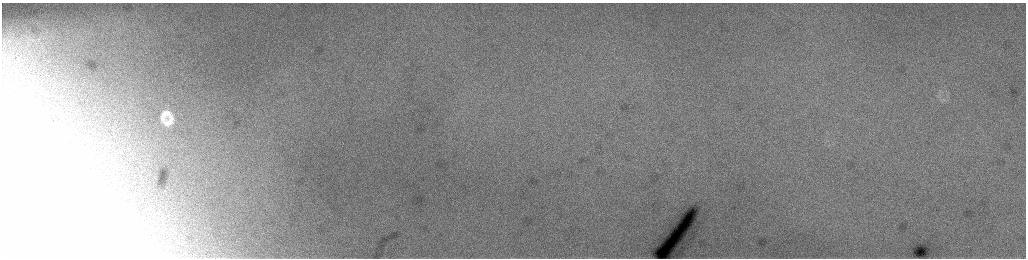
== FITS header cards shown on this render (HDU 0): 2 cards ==
NAXIS1  =                 2048 /fastest changing axis
NAXIS2  =                  512 /next to fastest changing axis

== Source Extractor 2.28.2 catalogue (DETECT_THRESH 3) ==
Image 2048 x 512 px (HDU 0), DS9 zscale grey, zoomed out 1/2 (1 PNG px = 2 x 2 image px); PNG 1028 x 260 px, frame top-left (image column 1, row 511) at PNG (2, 3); no overlay
Background 263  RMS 4.4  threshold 13.2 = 3 sigma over >= 5 px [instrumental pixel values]
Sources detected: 3; all 3 listed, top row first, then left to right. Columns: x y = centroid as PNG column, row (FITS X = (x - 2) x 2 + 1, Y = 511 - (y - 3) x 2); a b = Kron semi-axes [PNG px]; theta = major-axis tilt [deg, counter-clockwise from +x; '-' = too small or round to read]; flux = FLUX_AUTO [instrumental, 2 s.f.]
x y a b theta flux
166 113 11 7 11 6200
162 118 10 5 -81 4800
169 121 13 7 58 9700